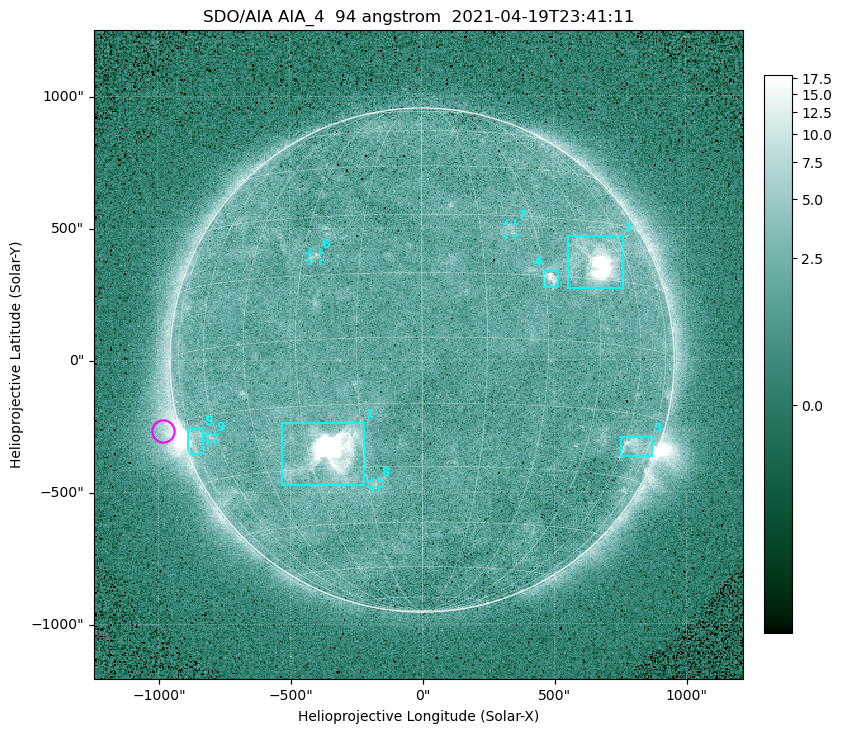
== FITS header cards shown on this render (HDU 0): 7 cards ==
TELESCOP= 'SDO/AIA '
INSTRUME= 'AIA_4   '
WAVELNTH=                   94
WAVEUNIT= 'angstrom'
DATE-OBS= '2021-04-19T23:41:11.12'
CTYPE1  = 'HPLN-TAN'
CTYPE2  = 'HPLT-TAN'

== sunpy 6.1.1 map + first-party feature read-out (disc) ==
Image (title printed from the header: SDO/AIA AIA_4  94 angstrom  2021-04-19T23:41:11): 512 x 512 px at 4.8 arcsec/px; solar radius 955 arcsec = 199 px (full disc in frame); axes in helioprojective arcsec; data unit not stated in the header (colour bar unlabelled)
Orientation: roll -0.138 deg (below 1 deg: not rotated)
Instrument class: DISC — disc imager (sunpy class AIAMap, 94 A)
Bright regions (active regions / flare kernels): reference = the median radial profile (limb darkening/brightening removed); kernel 5 px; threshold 5 sigma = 2.59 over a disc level ~1.8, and >= 1.15x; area >= 9 px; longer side >= 5 px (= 24 arcsec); searched inside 0.97 R_sun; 9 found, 9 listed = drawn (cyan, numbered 1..; 4 of them under ~33 arcsec drawn as corner ticks so the feature stays visible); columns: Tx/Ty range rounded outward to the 10 arcsec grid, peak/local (2 s.f.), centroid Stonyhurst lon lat
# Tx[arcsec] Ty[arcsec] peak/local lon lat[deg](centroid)
1 -540..-220 -470..-230 1656 -23 -26
2 550..760 270..470 64 +47 +19
3 750..870 -370..-290 4.7 +65 -22
4 460..520 270..340 6.7 +32 +14
5 -890..-830 -360..-260 6.2 -72 -19
6 -430..-380 380..410 3.2 -27 +20
7 320..360 470..520 2.9 +23 +26
8 -190..-160 -480..-450 3 -13 -34
9 -810..-780 -300..-280 2.8 -63 -20
Off-limb structures (1.02-1.3 R_sun): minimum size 50 px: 5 found; the strongest spans PA ~90..115 deg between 1.02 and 1.21 R_sun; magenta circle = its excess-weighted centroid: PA ~105 deg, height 1.06 R_sun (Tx ~-980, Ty ~-270 arcsec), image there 4.7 x the reference